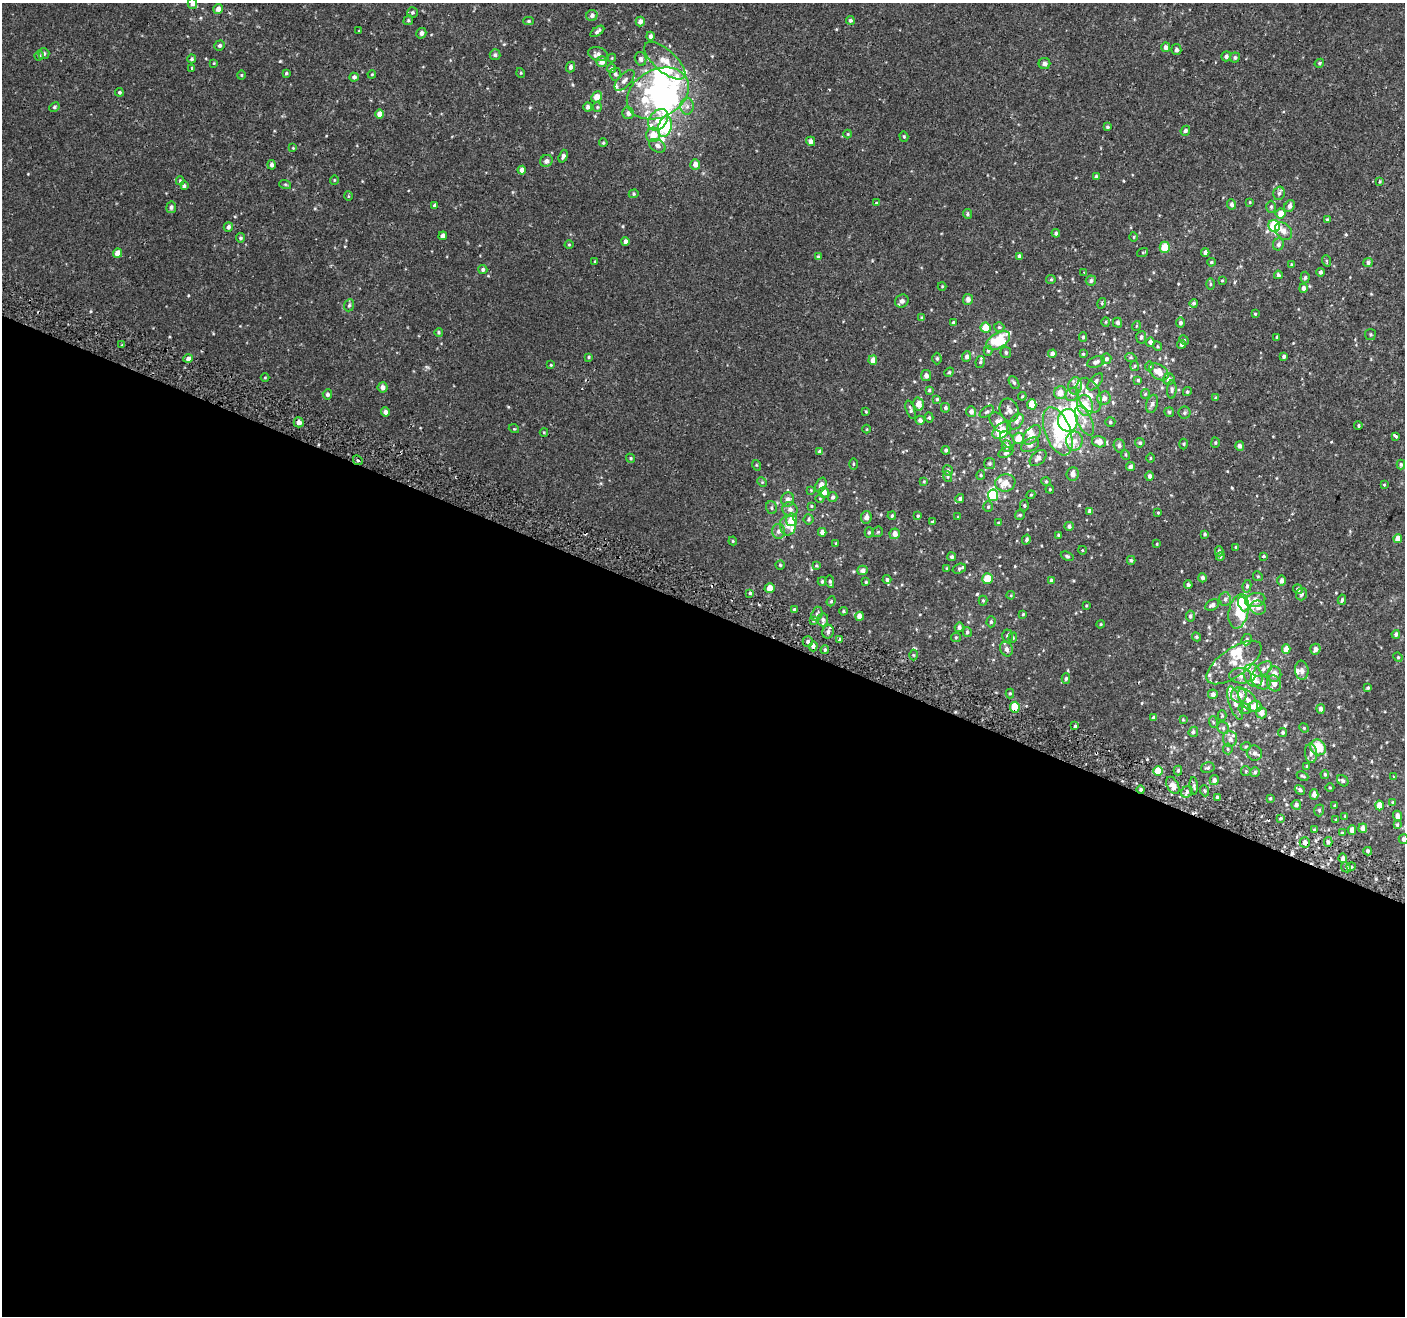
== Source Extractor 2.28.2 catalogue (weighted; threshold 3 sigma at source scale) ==
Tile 14 of 4 x 4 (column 2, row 4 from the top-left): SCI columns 1458-2860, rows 261-1574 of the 5714 x 5845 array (HDU 1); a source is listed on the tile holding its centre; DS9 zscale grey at full resolution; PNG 1407 x 1318 px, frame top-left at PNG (2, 3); each listed source drawn as its Kron ellipse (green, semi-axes under 4 px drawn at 4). Shown black and unused: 54% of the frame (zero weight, under 2 of 3 exposures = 3% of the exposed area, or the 3 px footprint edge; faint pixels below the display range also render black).
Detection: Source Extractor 2.28.2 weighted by HDU 2 'WHT'; one run over the whole footprint, this tile lists its part. Background 0.00182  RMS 0.0034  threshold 0.0152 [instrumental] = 3 sigma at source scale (4.5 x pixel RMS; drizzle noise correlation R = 1.50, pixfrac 1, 0.0396/0.0396 arcsec/px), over >= 5 px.
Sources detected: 470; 8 inside a brighter object's white glare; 1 cosmic-ray / hot-pixel residue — neither listed nor drawn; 35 inside a brighter listed object's ellipse — not listed separately; the other 426 listed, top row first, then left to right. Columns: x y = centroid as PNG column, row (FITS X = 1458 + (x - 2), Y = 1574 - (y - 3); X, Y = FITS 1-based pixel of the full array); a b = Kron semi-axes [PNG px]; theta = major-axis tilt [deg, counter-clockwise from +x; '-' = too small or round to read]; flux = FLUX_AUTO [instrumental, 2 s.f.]
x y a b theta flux
192 4 5 5 - 1.1
218 9 5 4 - 1.3
412 12 5 5 - 0.52
592 15 6 5 - 0.91
408 20 5 4 - 0.44
850 20 4 4 - 0.56
528 21 5 4 - 0.45
640 21 5 4 - 1.4
359 31 4 3 - 0.21
597 31 8 4 35 0.78
421 33 5 5 - 1.1
650 36 4 4 - 0.99
220 45 5 5 - 0.64
1166 47 5 4 - 1.4
1176 49 6 5 - 0.77
44 54 5 5 - 0.65
598 54 10 7 -15 1.2
495 55 5 5 - 0.63
39 56 5 4 - 0.55
1226 56 5 4 - 0.89
1235 57 5 5 - 0.62
612 58 4 4 - 0.3
192 59 4 4 - 0.53
641 59 7 5 -76 1
602 61 5 5 - 2.4
665 61 25 11 -42 5.4
214 63 4 3 - 0.24
1044 63 6 5 - 0.76
1319 63 5 4 - 0.43
570 67 5 4 - 0.98
192 68 4 3 - 0.34
611 69 4 4 - 0.96
286 73 4 4 - 0.41
521 73 5 3 - 0.28
372 74 4 3 - 0.26
615 74 6 5 - 0.79
241 75 4 4 - 0.31
354 77 4 4 - 0.8
625 80 13 6 47 1.5
119 92 4 4 - 0.54
658 93 33 24 27 43
597 97 6 5 - 3.1
687 106 8 7 - 1.4
54 107 5 4 - 0.48
588 107 4 4 - 0.88
597 107 5 4 - 0.4
628 113 6 5 - 1.2
380 114 4 4 - 2.5
658 120 12 8 52 4.1
665 127 10 6 75 26
1107 127 3 3 - 0.47
1185 131 5 4 - 0.75
848 134 4 4 - 0.29
653 135 7 7 - 3.7
904 136 5 4 - 0.39
811 141 5 4 - 1.3
603 143 4 3 - 0.39
657 146 9 6 -30 1.2
293 148 4 3 - 0.24
563 156 7 4 73 0.77
546 161 6 6 - 1.1
695 164 5 5 - 1.9
272 165 5 4 - 1
522 170 4 4 - 2
1096 176 3 3 - 0.44
334 180 5 3 - 0.24
180 181 4 4 - 0.39
1380 182 4 3 - 0.32
285 184 6 4 -19 0.39
184 186 4 3 - 0.56
1279 193 7 5 74 0.81
634 194 5 4 - 0.39
348 196 5 3 - 0.27
1250 202 3 3 - 0.28
876 203 4 3 - 0.3
1232 204 5 4 - 0.84
435 206 4 4 - 0.66
1289 206 6 5 - 1.1
171 207 6 5 - 0.73
1271 207 6 5 - 0.54
1281 213 5 5 - 2.6
967 214 5 4 - 0.54
1327 220 4 3 - 0.56
1274 226 6 5 - 20
228 227 5 4 - 0.86
1284 231 10 7 -49 1.8
1056 233 4 4 - 0.7
443 236 4 4 - 1.2
1134 237 5 3 - 0.25
240 238 4 4 - 0.57
625 241 4 4 - 0.92
1278 244 6 5 - 0.91
569 245 4 3 - 0.29
1165 247 5 5 - 5.9
1143 252 6 3 18 0.28
1205 252 4 4 - 0.82
117 253 5 4 - 2.5
1020 256 4 4 - 1.3
818 257 4 4 - 0.76
1327 261 6 3 -71 0.33
595 262 4 3 - 0.37
1211 262 4 3 - 0.37
1368 263 5 4 - 0.86
1292 265 4 4 - 0.6
483 269 4 4 - 0.6
1084 272 2 2 - 0.22
1321 272 4 4 - 0.77
1278 275 4 4 - 0.69
1305 277 6 4 86 0.61
1051 279 5 4 - 0.39
1091 280 5 5 - 0.7
1222 280 4 3 - 0.25
1210 284 5 3 - 0.38
942 286 4 4 - 0.27
1303 288 4 4 - 1.2
968 299 5 5 - 1.4
902 301 7 6 - 1.1
1102 303 5 3 - 0.28
1194 303 4 4 - 0.59
349 305 6 5 - 0.54
1255 314 3 3 - 0.28
922 318 4 3 - 0.66
1106 322 4 4 - 0.32
953 323 3 3 - 0.45
1117 323 5 4 - 0.96
1180 323 5 4 - 0.86
1136 326 5 3 - 0.24
999 327 5 5 - 0.43
985 328 5 5 - 5.1
439 332 4 3 - 0.4
1370 334 5 5 - 0.46
1083 337 4 3 - 0.52
1141 337 6 5 - 0.73
1277 337 3 3 - 0.35
1184 340 5 4 - 0.37
998 341 13 7 31 12
1150 342 4 4 - 1.2
1181 344 4 4 - 0.6
122 345 3 3 - 0.65
1157 346 5 3 - 0.3
988 351 5 4 - 0.44
1006 353 5 5 - 0.61
1052 354 4 4 - 1.3
1083 354 4 3 - 0.28
966 356 5 4 - 0.99
1284 356 4 4 - 0.61
589 357 4 3 - 0.32
1131 358 5 3 - 0.32
188 359 4 4 - 1.1
937 359 6 4 -90 0.51
1106 359 5 5 - 0.84
873 360 5 4 - 2.1
980 362 6 4 79 0.55
1096 362 9 5 18 1
551 365 3 3 - 0.28
1135 366 5 3 - 0.37
1149 366 4 4 - 0.35
949 372 5 4 - 0.37
1159 372 11 7 -36 3.2
926 376 5 5 - 1.3
265 377 4 3 - 0.26
1169 379 6 5 - 1.2
1138 380 4 4 - 0.51
1095 382 10 5 50 1.2
1014 383 7 4 -62 0.54
1075 386 8 6 82 1.4
383 387 5 5 - 1.3
1172 389 9 4 87 0.69
929 390 3 3 - 0.4
1187 392 4 4 - 0.45
1060 393 6 6 - 2.6
327 394 5 4 - 0.75
1072 394 7 6 - 0.87
1145 394 5 4 - 0.4
1089 395 18 11 -66 4.1
1022 396 4 4 - 0.35
1104 398 7 6 - 1.3
1216 398 4 4 - 0.46
937 399 4 4 - 0.37
918 404 7 5 -77 2.6
1032 404 5 4 - 4.7
1152 404 9 5 74 0.86
1085 405 10 8 -77 5.1
945 408 5 4 - 0.64
910 410 9 3 -72 0.55
1009 410 11 9 -70 1.9
385 412 4 4 - 1.2
866 412 4 3 - 0.26
971 412 5 5 - 1.3
987 412 8 4 35 0.6
1169 412 5 5 - 0.43
1184 413 6 6 - 0.58
929 417 5 4 - 0.43
920 420 4 4 - 1.1
1068 420 11 10 - 50
1084 421 16 7 -65 2.4
299 422 5 5 - 1.3
999 422 11 7 -51 2.6
1016 422 9 6 54 1.1
1110 422 5 4 - 0.52
1358 426 4 3 - 0.36
514 429 5 3 - 0.3
867 429 4 3 - 0.2
1002 431 10 7 38 7.6
1058 431 25 12 -69 20
544 432 4 4 - 0.27
1032 435 11 6 50 2.4
1396 436 4 3 - 0.89
1018 438 6 5 - 3.5
1007 439 9 6 -57 1.1
1074 441 9 8 - 1.9
1099 442 7 5 -16 2.6
1140 443 5 4 - 0.49
1215 443 5 4 - 0.43
1184 444 5 3 - 0.31
1030 445 10 6 30 1.2
1007 446 5 5 - 1.3
1119 446 7 5 -73 0.86
1240 446 5 4 - 0.95
946 450 4 4 - 0.57
820 451 4 4 - 0.8
1006 453 8 5 24 0.68
1126 455 5 3 - 0.31
631 458 5 4 - 0.42
1038 458 10 6 43 1.4
1150 458 5 3 - 0.27
358 460 5 2 - 0.36
989 463 5 5 - 0.51
853 464 6 4 90 0.35
756 465 5 3 - 0.29
1401 465 5 4 - 0.51
1130 467 4 4 - 0.84
948 471 5 5 - 0.7
1072 474 7 6 - 1.6
981 475 5 4 - 0.39
1149 476 5 4 - 0.81
948 477 5 3 - 0.34
1046 481 4 4 - 0.33
762 482 5 4 - 0.39
924 482 3 3 - 0.29
1005 483 10 8 10 3.4
821 485 8 5 69 1.9
1384 485 4 3 - 0.29
1050 489 4 4 - 0.32
811 490 4 4 - 0.24
824 492 5 5 - 1.8
993 495 6 5 - 10
1031 495 4 4 - 0.33
833 497 5 4 - 0.76
820 498 4 3 - 0.26
960 499 5 4 - 0.77
788 500 7 6 - 1.4
811 506 4 3 - 0.28
1024 506 6 4 -89 0.42
988 507 5 4 - 0.42
771 508 6 5 - 0.61
790 509 8 7 - 1.5
1090 511 4 4 - 1.6
1158 513 3 3 - 0.3
1020 515 5 5 - 0.41
892 516 4 3 - 0.47
918 516 4 3 - 0.41
866 517 6 5 - 1.6
958 517 4 3 - 0.26
809 519 5 5 - 0.51
792 520 6 5 - 4.5
932 522 3 3 - 0.46
998 523 4 2 - 0.25
788 525 10 8 -88 2
1069 526 4 4 - 0.8
778 531 7 6 - 1.2
822 532 4 4 - 1.3
869 532 5 4 - 0.45
878 532 6 4 43 0.42
895 534 5 5 - 1.9
1205 534 4 4 - 0.49
1059 535 4 3 - 0.42
1398 539 4 4 - 3
1026 540 5 4 - 0.53
733 541 4 4 - 0.34
836 543 4 3 - 0.42
1157 544 4 3 - 0.27
1236 547 3 3 - 1.3
1082 550 4 3 - 0.25
1219 551 5 3 - 0.63
1067 556 6 4 -23 0.5
1220 556 4 4 - 0.51
1263 556 3 3 - 0.38
952 557 4 4 - 0.67
1131 560 4 3 - 0.52
780 565 4 4 - 0.39
816 565 4 4 - 0.35
947 568 4 3 - 0.3
959 569 7 4 18 0.55
863 570 5 4 - 1.1
1258 576 5 4 - 0.41
1202 578 4 4 - 0.74
887 579 4 4 - 0.69
987 579 5 5 - 4.9
822 581 4 3 - 0.38
1052 581 4 4 - 1
1282 581 5 4 - 0.86
830 582 6 3 -81 0.63
866 582 3 3 - 0.33
1188 585 4 4 - 0.74
1247 586 6 4 81 0.6
770 588 5 4 - 2.5
1298 589 5 4 - 0.9
750 593 4 4 - 0.46
1301 594 6 5 - 0.78
1011 595 4 3 - 0.25
1225 599 7 6 - 0.72
1255 600 10 7 13 2.7
1342 600 5 3 - 0.58
831 601 5 4 - 0.43
983 601 5 4 - 0.41
1243 604 8 5 -68 6.3
1212 605 7 5 29 0.79
1086 606 4 3 - 0.29
1258 608 8 7 - 1.5
794 610 3 3 - 0.67
843 611 4 3 - 0.39
1239 611 17 10 78 4.8
817 614 7 5 71 0.68
1023 614 4 4 - 0.31
859 616 4 4 - 2.3
1190 616 5 4 - 0.62
813 620 3 3 - 0.39
823 620 6 5 - 0.93
991 622 5 4 - 0.44
1100 624 4 3 - 0.37
959 627 5 4 - 0.88
828 632 7 5 76 1
967 632 5 4 - 0.64
1396 634 4 4 - 0.56
1007 636 6 5 - 0.63
956 637 5 4 - 0.36
1196 637 4 4 - 0.44
1013 638 5 4 - 0.41
840 640 4 3 - 0.87
1247 640 6 5 - 0.59
808 642 5 5 - 0.79
813 646 5 4 - 1
1006 649 7 6 - 1.2
1286 649 4 4 - 3.3
1315 649 5 5 - 1.5
825 650 4 3 - 0.49
913 655 5 3 - 0.3
1398 657 5 4 - 0.36
1234 662 32 14 35 5.9
1263 669 10 6 36 1.3
1302 670 9 6 -83 1.3
1274 674 8 7 - 2.1
1253 675 11 9 -64 3.6
1241 676 11 7 -6 1.8
1066 678 5 4 - 0.55
1262 682 9 6 -16 1.6
1274 683 8 6 -63 1.9
1368 688 4 3 - 0.43
1010 693 5 4 - 0.39
1213 694 5 4 - 1.2
1239 695 8 7 - 3.1
1248 700 13 7 -52 2.6
1235 703 17 6 -72 1.9
1255 706 6 5 - 4
1015 707 5 5 - 6.2
1245 709 6 5 - 0.6
1321 709 5 4 - 1.1
1261 713 5 5 - 2.2
1222 716 5 4 - 0.33
1153 718 4 4 - 0.69
1183 720 4 3 - 0.29
1213 722 6 4 -72 0.44
1075 726 3 3 - 0.43
1223 728 6 5 - 0.66
1304 728 5 4 - 0.33
1193 732 5 4 - 0.62
1283 732 5 4 - 0.5
1230 739 8 7 - 1.1
1246 746 5 3 - 0.3
1318 747 8 7 - 7.2
1228 749 5 5 - 0.44
1254 753 8 7 - 1
1311 753 9 6 -86 1.3
1307 766 4 4 - 0.4
1208 768 7 5 15 0.54
1178 770 5 4 - 0.46
1158 771 5 4 - 6.2
1246 771 5 4 - 0.36
1255 772 5 4 - 0.5
1325 774 4 3 - 0.43
1302 776 6 3 -25 0.47
1394 777 3 3 - 0.21
1214 780 5 4 - 0.89
1343 781 6 5 - 0.63
1173 785 9 5 -62 2
1194 786 9 3 -86 0.63
1330 787 4 3 - 0.27
1141 789 4 4 - 0.69
1300 790 5 4 - 0.71
1205 791 5 3 - 0.36
1187 792 6 5 - 0.79
1314 794 5 4 - 1.6
1217 797 3 3 - 0.63
1270 798 4 3 - 0.32
1392 802 4 3 - 0.34
1296 805 5 5 - 0.85
1379 805 5 4 - 2.7
1335 806 3 3 - 0.41
1319 810 6 4 72 0.48
1345 816 4 3 - 0.25
1397 816 5 4 - 1.5
1281 818 4 3 - 0.35
1336 820 3 3 - 0.38
1397 825 4 4 - 0.4
1363 828 4 4 - 1.4
1314 830 4 4 - 0.35
1352 830 4 4 - 2
1342 833 3 3 - 0.3
1403 839 5 5 - 0.74
1328 842 5 4 - 0.75
1305 843 5 5 - 1.5
1368 851 4 3 - 0.64
1343 858 5 4 - 0.86
1346 867 5 4 - 0.57
1351 867 4 4 - 0.46
Overlapping masked pixels (flux is a lower limit): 3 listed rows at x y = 1015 707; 1141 789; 1305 843
Isophote crosses this tile's border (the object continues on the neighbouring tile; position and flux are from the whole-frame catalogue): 2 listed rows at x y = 192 4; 1403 839